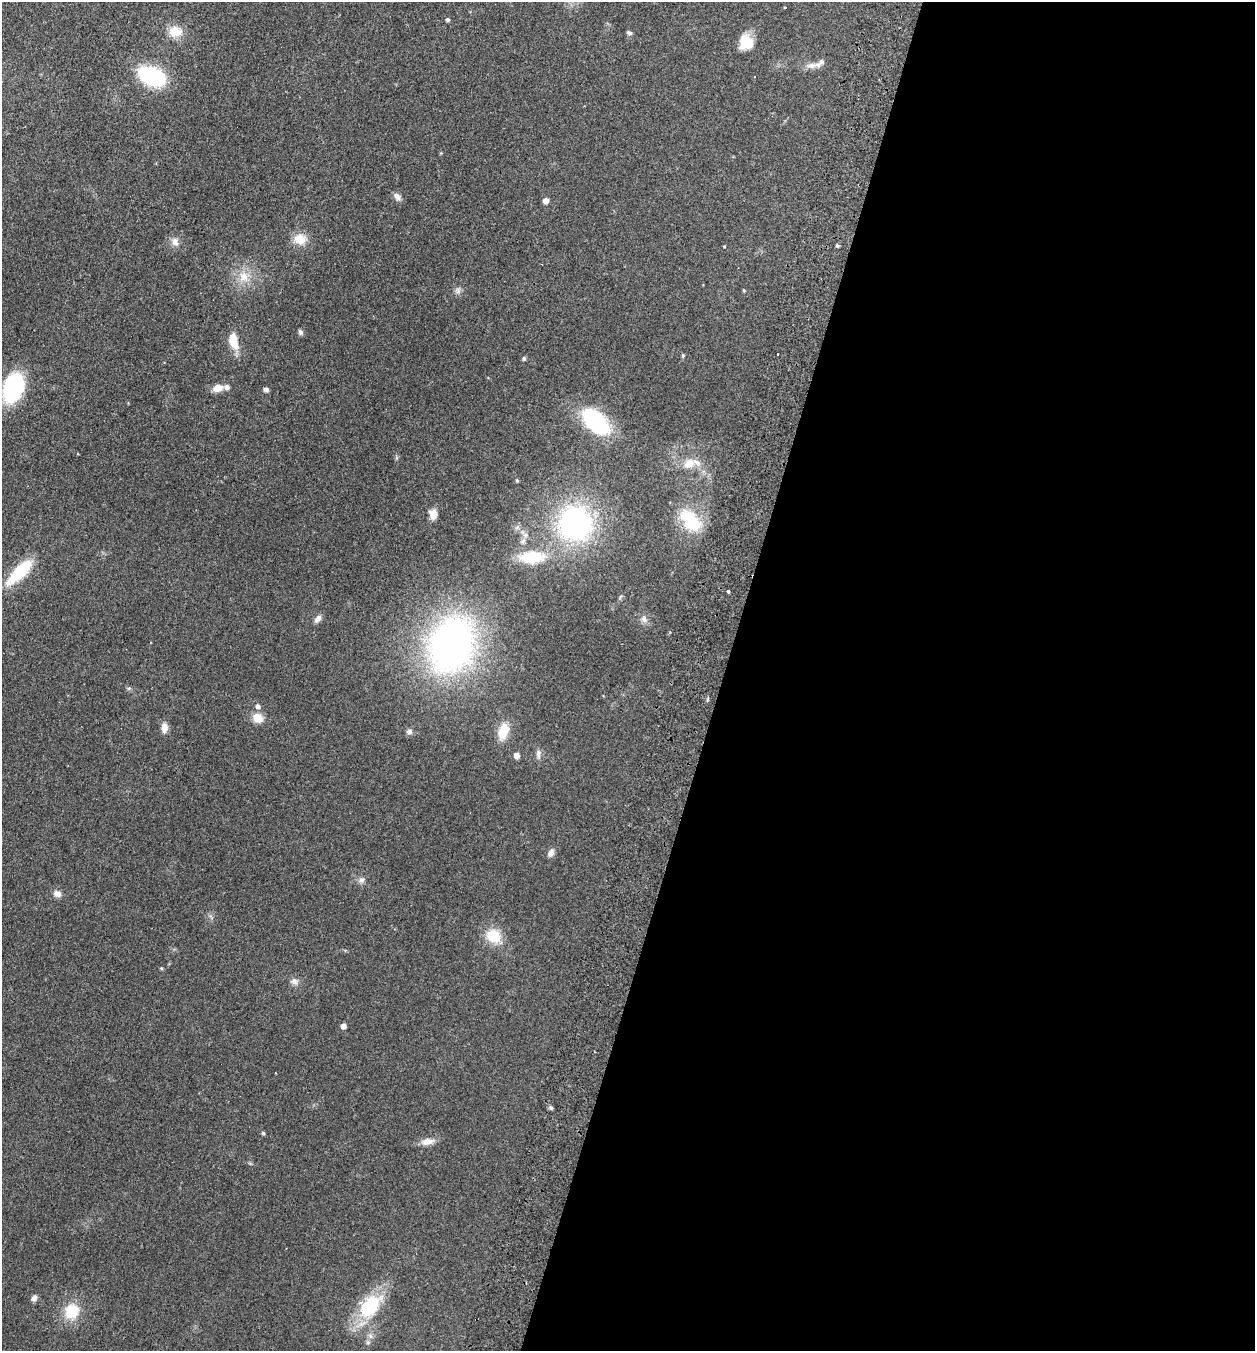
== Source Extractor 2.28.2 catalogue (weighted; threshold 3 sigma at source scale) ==
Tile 12 of 4 x 4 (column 4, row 3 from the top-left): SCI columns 3949-5201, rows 1372-2720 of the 5519 x 5440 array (HDU 1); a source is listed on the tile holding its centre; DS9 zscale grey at full resolution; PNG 1257 x 1353 px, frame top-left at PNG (2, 2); no overlay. Shown black and unused: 42% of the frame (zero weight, under 2 of 3 exposures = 3% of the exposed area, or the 3 px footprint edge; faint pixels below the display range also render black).
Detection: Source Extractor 2.28.2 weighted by HDU 2 'WHT'; one run over the whole footprint, this tile lists its part. Background 0.0925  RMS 0.0083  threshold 0.0372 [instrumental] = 3 sigma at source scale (4.5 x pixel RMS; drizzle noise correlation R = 1.50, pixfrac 1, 0.05/0.05 arcsec/px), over >= 5 px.
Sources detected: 59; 1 cosmic-ray / hot-pixel residue — not listed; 2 inside a brighter listed object's ellipse — not listed separately; the other 56 listed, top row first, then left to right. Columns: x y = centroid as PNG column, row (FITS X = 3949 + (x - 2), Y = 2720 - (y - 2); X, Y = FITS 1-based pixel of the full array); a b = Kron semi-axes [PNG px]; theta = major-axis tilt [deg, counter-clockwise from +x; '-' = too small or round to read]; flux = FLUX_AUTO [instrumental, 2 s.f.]
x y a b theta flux
448 20 4 4 - 1.4
175 31 18 14 -3 11
629 33 7 5 -18 1.6
746 42 17 16 - 14
812 66 15 8 1 5.5
152 76 19 12 -24 96
397 197 9 7 -54 3.8
546 201 5 5 - 5.7
300 239 16 13 -10 12
175 242 13 9 -74 4.5
724 246 4 3 - 0.58
837 246 6 3 18 1
244 277 16 14 89 12
744 290 4 3 - 0.78
458 291 9 6 90 2.6
300 332 7 5 -66 2
233 340 17 8 -78 18
683 355 5 4 - 0.95
524 358 5 4 - 1.5
13 388 24 15 69 88
218 388 12 8 15 7.5
266 389 7 5 -5 2
596 421 25 14 -46 89
689 463 17 12 24 11
517 480 5 4 - 0.94
433 514 11 8 -69 7.5
690 520 30 17 -50 37
575 523 48 47 - 130
525 535 9 6 -14 2.9
523 541 7 6 - 2.2
532 557 25 12 3 34
20 571 29 10 44 43
728 591 3 3 - 2.7
318 619 11 6 49 3.4
644 619 10 8 -60 3.8
451 645 71 54 70 260
258 706 6 5 - 2.8
258 718 12 10 -35 9.3
164 727 12 7 88 5.7
409 731 8 7 - 2.3
503 731 19 11 71 15
538 754 13 6 -90 3.1
516 755 5 5 - 5.7
551 853 10 6 63 3.9
361 880 9 8 - 3
57 894 10 8 -30 3.8
493 936 18 15 -33 19
294 981 10 8 -40 3.5
343 1026 5 5 - 3.6
551 1108 6 4 -53 1.4
263 1133 4 4 - 1.3
428 1142 17 9 9 6.4
34 1298 9 7 63 2.8
370 1306 24 15 49 49
72 1311 17 15 54 23
368 1342 6 4 19 1.2